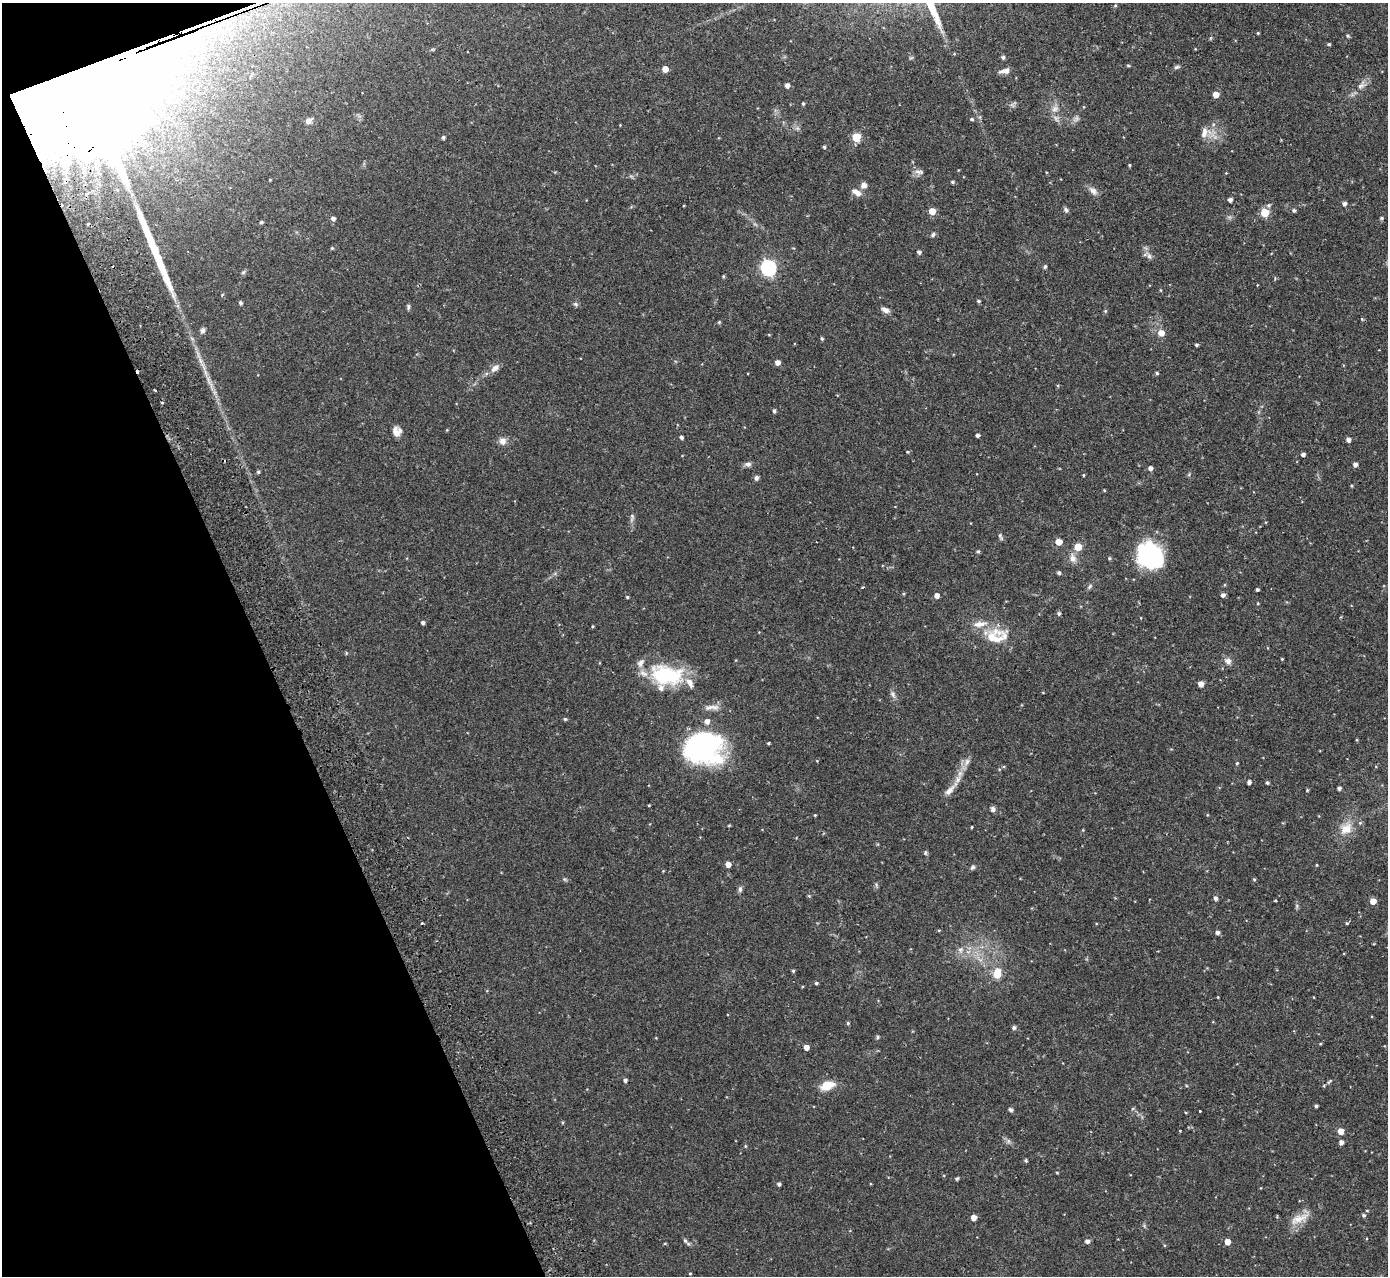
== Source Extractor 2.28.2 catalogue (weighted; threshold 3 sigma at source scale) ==
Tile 5 of 4 x 4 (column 1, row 2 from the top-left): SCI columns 56-1441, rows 2731-4004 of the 5655 x 5589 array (HDU 1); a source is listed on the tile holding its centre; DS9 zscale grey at full resolution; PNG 1390 x 1278 px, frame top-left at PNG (2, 3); no overlay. Shown black and unused: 19% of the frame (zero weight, under 2 of 3 exposures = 3% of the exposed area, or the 3 px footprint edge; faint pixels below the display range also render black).
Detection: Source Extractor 2.28.2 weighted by HDU 2 'WHT'; one run over the whole footprint, this tile lists its part. Background 0.0647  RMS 0.0053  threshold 0.0241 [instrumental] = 3 sigma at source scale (4.5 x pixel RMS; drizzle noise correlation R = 1.50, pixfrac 1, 0.05/0.05 arcsec/px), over >= 5 px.
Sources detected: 187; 1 too faint to see at this stretch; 3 cosmic-ray / hot-pixel residue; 1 long thin detection or spike segment (spike, bleed or trail) — not listed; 9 inside a brighter listed object's ellipse — not listed separately; the other 173 listed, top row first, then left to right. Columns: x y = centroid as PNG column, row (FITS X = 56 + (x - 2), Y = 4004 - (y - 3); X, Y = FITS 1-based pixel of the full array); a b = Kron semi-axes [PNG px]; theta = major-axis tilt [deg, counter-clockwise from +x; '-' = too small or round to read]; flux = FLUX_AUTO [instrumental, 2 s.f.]
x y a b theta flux
1115 5 5 4 - 0.59
1258 33 4 3 - 0.48
1347 36 5 5 - 0.75
1329 44 4 3 - 0.75
1195 49 3 3 - 0.32
1003 57 5 4 - 1.2
1128 65 4 4 - 0.59
1177 67 8 5 16 0.98
665 69 5 5 - 4.2
1005 71 13 6 9 3
77 75 114 23 20 89000
787 85 4 4 - 2.4
1361 86 12 7 27 2.9
1216 94 5 4 - 5.1
803 104 4 3 - 0.76
1012 105 7 4 -34 1.1
1055 109 10 8 44 2.9
1076 118 9 6 49 1.6
972 119 5 4 - 0.81
309 121 9 6 35 2
1205 132 15 13 65 5.3
443 137 4 4 - 1.1
856 137 5 5 - 18
824 147 4 3 - 0.76
1129 165 3 3 - 0.54
919 172 13 5 -3 2
953 182 5 4 - 0.74
864 185 8 7 - 2.4
1093 191 13 7 -44 2.8
856 192 12 6 -27 3.5
1230 200 4 4 - 1.8
1344 204 4 4 - 1.6
1269 205 6 5 - 0.94
1066 210 7 5 -47 1.3
1294 210 5 5 - 0.95
932 211 5 5 - 8.2
1265 213 5 5 - 19
333 218 5 4 - 1.8
1382 218 5 4 - 0.64
261 222 5 4 - 0.65
933 235 7 4 52 0.97
332 248 4 4 - 0.53
919 252 4 4 - 1.5
1149 256 9 6 -73 1.8
1045 267 4 4 - 1.1
768 268 7 6 - 120
243 272 7 4 30 0.8
723 276 4 3 - 0.6
1161 290 5 3 - 0.44
978 301 4 3 - 0.87
240 303 4 4 - 1.1
576 304 8 5 -27 1
408 307 7 4 81 0.91
885 310 10 6 -23 2.3
1362 319 5 3 - 0.47
719 322 4 4 - 0.54
203 330 8 6 71 1.4
1161 333 6 6 - 4.8
822 339 4 3 - 0.74
1197 345 3 3 - 0.83
777 362 4 4 - 3.3
495 368 14 8 42 2.9
1157 373 4 3 - 0.82
1058 386 4 4 - 0.58
162 403 4 2 - 0.4
774 411 4 4 - 1.2
447 430 4 4 - 0.41
397 431 11 10 - 3.5
977 435 4 3 - 1.3
681 437 4 4 - 1.3
1348 440 4 4 - 2
502 441 9 9 - 2.9
907 452 4 3 - 0.46
1303 454 4 3 - 1.6
748 464 9 6 1 1.7
1355 464 4 4 - 2.2
1150 468 4 4 - 2
258 472 4 4 - 0.8
1083 475 3 3 - 0.48
756 478 5 4 - 1.7
1352 486 4 3 - 0.53
1104 490 4 3 - 0.36
632 517 13 5 87 1.7
1000 536 9 5 -63 1.2
1059 542 5 4 - 6.6
1078 547 5 5 - 11
978 551 5 4 - 0.65
1149 556 25 21 -43 60
1073 558 13 8 -73 3.1
1109 558 4 4 - 0.74
1059 573 4 4 - 1.1
1224 585 5 3 - 0.46
1090 586 9 4 46 1
862 587 5 3 - 0.5
1257 590 3 3 - 0.84
903 594 4 3 - 0.54
937 595 4 4 - 3
1223 595 5 4 - 1.6
627 597 4 3 - 0.66
1258 603 4 3 - 0.42
1059 613 5 4 - 1.1
423 623 4 4 - 1.3
592 626 4 3 - 0.49
993 638 30 16 -14 12
1282 659 3 3 - 0.44
1228 661 9 8 - 2.5
666 675 41 24 -8 36
1201 684 6 5 - 2.3
893 694 10 7 -63 1.7
712 707 23 6 3 3.4
565 719 4 4 - 0.66
1357 740 3 3 - 0.49
768 743 3 3 - 0.56
704 747 39 31 5 94
967 762 13 6 65 2.7
1237 763 4 3 - 0.52
1249 782 4 4 - 1.8
1267 783 4 4 - 0.86
1339 788 4 4 - 1.3
949 790 22 8 46 4.7
1307 790 4 4 - 0.46
649 805 3 2 - 0.42
993 809 7 5 -80 1.6
815 815 3 3 - 0.45
1207 815 4 2 - 0.36
729 825 5 3 - 0.43
972 827 3 3 - 0.45
1346 829 20 14 38 8
925 853 7 4 84 0.76
728 864 4 4 - 3.4
1317 865 4 3 - 0.41
972 867 7 5 44 1
564 879 6 4 -45 0.7
1254 879 4 4 - 0.56
876 884 6 5 - 0.75
740 889 8 5 83 1.3
809 896 5 4 - 0.55
1215 898 4 4 - 1.7
1373 901 5 4 - 5
1347 923 4 3 - 0.61
1217 932 4 4 - 1.5
960 949 8 7 - 2
793 971 5 4 - 0.59
997 974 7 5 74 15
816 983 4 3 - 0.69
848 1023 4 4 - 0.7
1014 1028 5 4 - 1.3
877 1037 6 4 89 0.65
1320 1044 4 3 - 0.46
806 1047 4 4 - 3.4
625 1080 5 4 - 1.2
1329 1082 9 4 35 0.97
827 1086 12 7 18 11
1316 1106 3 3 - 0.87
1011 1110 5 4 - 1.4
1200 1111 3 3 - 1.2
1180 1131 3 2 - 0.35
1340 1131 5 5 - 4.9
1341 1142 5 4 - 1.7
745 1146 5 3 - 0.49
1026 1160 4 4 - 0.83
1057 1172 4 3 - 0.47
957 1178 4 3 - 0.8
779 1184 4 4 - 1.1
1367 1211 4 3 - 0.41
1363 1215 5 4 - 0.94
973 1218 4 4 - 3.6
1299 1219 29 11 23 7.3
685 1241 8 5 -62 1.1
1087 1241 5 5 - 2
1227 1242 4 4 - 4.9
665 1243 5 3 - 0.44
690 1274 4 3 - 0.46
Overlapping masked pixels (flux is a lower limit): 1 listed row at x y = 77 75